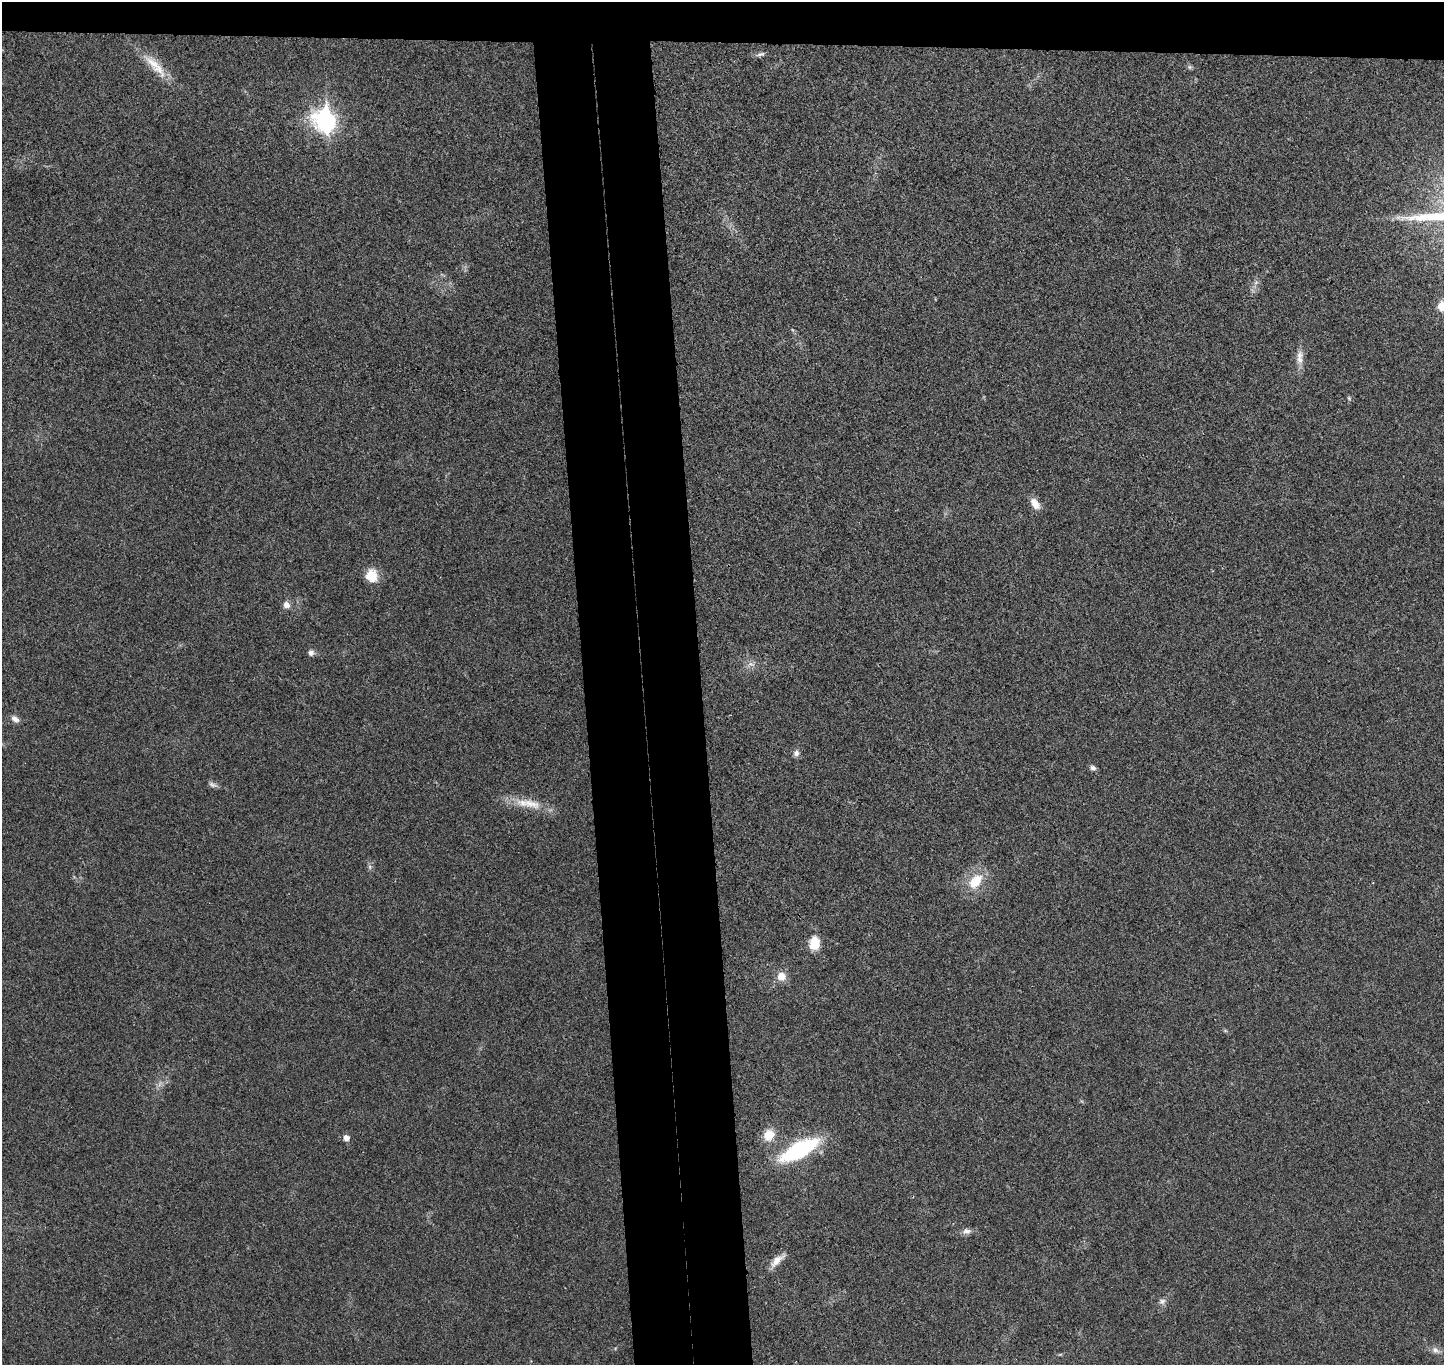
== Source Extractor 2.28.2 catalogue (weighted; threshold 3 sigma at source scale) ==
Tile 2 of 3 x 3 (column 2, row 1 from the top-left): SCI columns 1497-2938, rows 2859-4221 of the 4436 x 4365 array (HDU 1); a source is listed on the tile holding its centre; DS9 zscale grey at full resolution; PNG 1446 x 1367 px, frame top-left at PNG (2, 2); no overlay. Shown black and unused: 11% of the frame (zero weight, under 3 of 4 exposures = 6% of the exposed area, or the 3 px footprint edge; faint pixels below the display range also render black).
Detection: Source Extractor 2.28.2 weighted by HDU 2 'WHT'; one run over the whole footprint, this tile lists its part. Background 0.0268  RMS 0.006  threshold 0.0269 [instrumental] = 3 sigma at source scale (4.5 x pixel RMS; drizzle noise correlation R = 1.50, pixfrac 1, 0.05/0.05 arcsec/px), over >= 5 px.
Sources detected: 31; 1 too faint to see at this stretch — not listed; the other 30 listed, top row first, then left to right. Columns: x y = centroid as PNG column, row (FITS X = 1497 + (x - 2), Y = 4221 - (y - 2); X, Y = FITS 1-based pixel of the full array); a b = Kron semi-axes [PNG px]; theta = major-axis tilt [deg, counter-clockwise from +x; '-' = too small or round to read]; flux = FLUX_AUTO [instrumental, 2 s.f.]
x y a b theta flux
760 54 12 5 13 1.9
155 65 45 12 -47 15
1190 67 7 6 - 1.2
326 121 11 9 -71 260
1256 282 7 5 45 1.6
1442 306 6 5 - 16
1300 359 13 9 -67 4.7
1349 398 6 5 - 0.88
1035 504 15 8 -55 6.2
372 576 16 14 -79 11
286 605 9 8 - 3.6
311 653 7 7 - 2.5
751 664 12 5 -18 2.7
15 719 10 6 -35 3.3
796 753 8 8 - 2.5
1093 768 8 6 -12 2
213 785 13 6 -22 2.1
530 804 35 13 -17 14
370 867 7 4 -89 1.3
975 881 21 13 49 16
814 943 11 9 84 14
781 976 12 11 - 6
160 1084 10 5 67 2.1
769 1135 13 11 50 9.5
346 1138 6 6 - 3.7
799 1150 32 12 28 80
966 1231 12 8 4 3
777 1261 23 8 42 6.3
1162 1301 10 8 13 2.3
1435 1350 11 8 -25 3
Isophote crosses this tile's border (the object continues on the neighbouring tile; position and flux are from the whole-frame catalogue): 1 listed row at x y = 1442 306